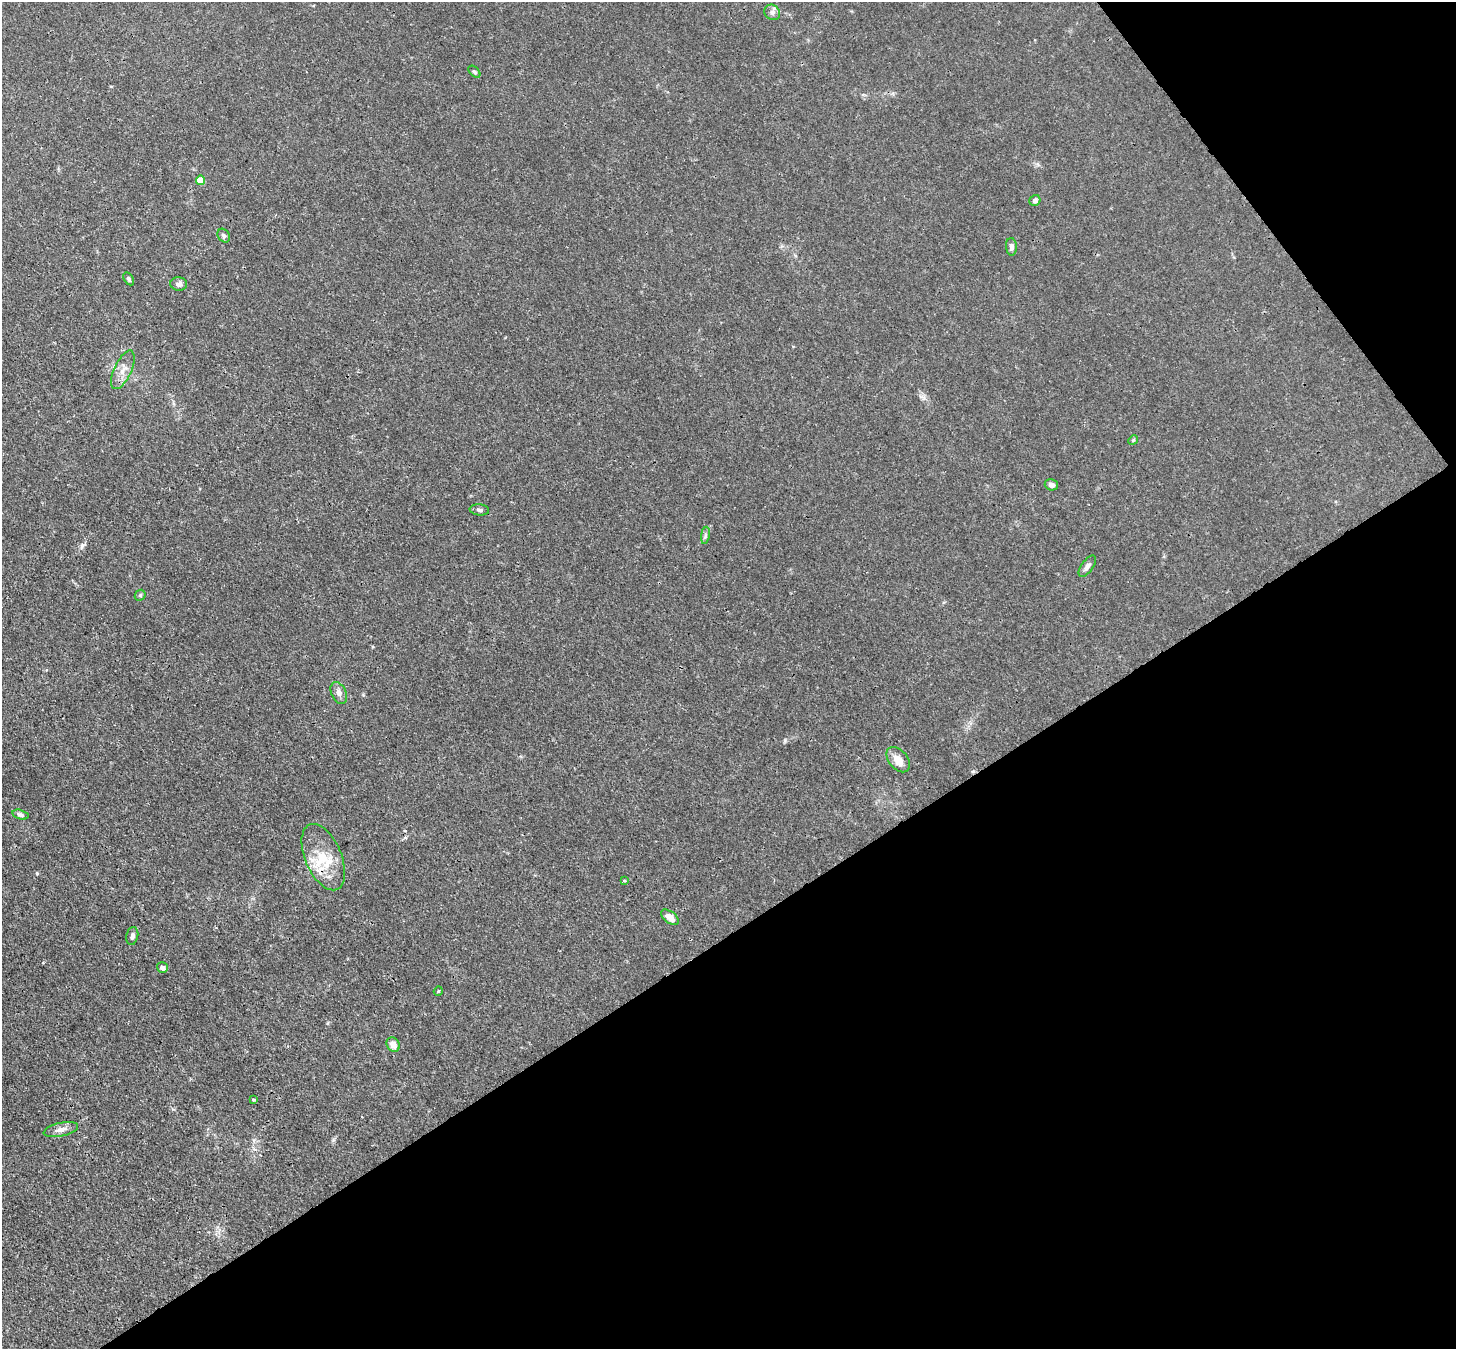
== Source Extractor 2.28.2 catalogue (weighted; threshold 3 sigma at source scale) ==
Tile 12 of 4 x 4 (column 4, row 3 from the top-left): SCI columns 4441-5894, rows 1558-2904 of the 5973 x 5946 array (HDU 1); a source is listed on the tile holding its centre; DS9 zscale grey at full resolution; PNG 1458 x 1351 px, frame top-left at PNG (2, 2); each listed source drawn as its Kron ellipse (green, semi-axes under 4 px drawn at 4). Shown black and unused: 35% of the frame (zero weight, under 3 of 4 exposures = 7% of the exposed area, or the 3 px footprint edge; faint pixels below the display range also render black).
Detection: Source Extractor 2.28.2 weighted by HDU 2 'WHT'; one run over the whole footprint, this tile lists its part. Background 0.0246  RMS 0.0027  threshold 0.0122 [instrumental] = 3 sigma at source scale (4.5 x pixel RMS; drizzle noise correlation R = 1.50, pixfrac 1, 0.05/0.05 arcsec/px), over >= 5 px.
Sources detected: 28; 1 inside a brighter listed object's ellipse — not listed separately; the other 27 listed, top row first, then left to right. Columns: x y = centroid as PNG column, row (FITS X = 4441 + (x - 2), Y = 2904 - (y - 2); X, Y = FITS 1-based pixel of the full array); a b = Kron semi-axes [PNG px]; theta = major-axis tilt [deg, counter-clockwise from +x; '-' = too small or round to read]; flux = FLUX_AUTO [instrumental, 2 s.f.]
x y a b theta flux
772 12 8 7 - 0.99
474 72 7 4 -45 0.47
200 180 5 4 - 6.5
1035 200 6 5 - 0.85
224 236 7 5 -57 0.7
1011 247 9 5 -85 0.92
129 279 7 4 -59 0.53
179 284 8 7 - 0.95
123 370 21 8 65 2.6
1133 440 5 4 - 0.33
1051 485 7 5 -17 1.1
479 510 10 5 -5 0.76
705 535 8 4 81 0.59
1087 566 12 5 55 1.2
140 595 6 5 - 0.42
339 693 12 7 -65 1.4
898 760 14 9 -51 3
20 815 8 4 -16 0.77
323 857 35 18 -67 9.3
624 880 4 3 - 0.28
670 917 10 5 -37 2.3
132 936 9 6 78 0.83
162 968 5 5 - 1.1
438 991 5 4 - 0.41
393 1045 8 6 -58 2.1
254 1100 3 3 - 0.45
61 1129 17 6 12 1.7
Overlapping masked pixels (flux is a lower limit): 1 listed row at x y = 323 857
Unlisted compact peaks at least as high as the median listed source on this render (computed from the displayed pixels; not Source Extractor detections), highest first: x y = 37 873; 785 740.